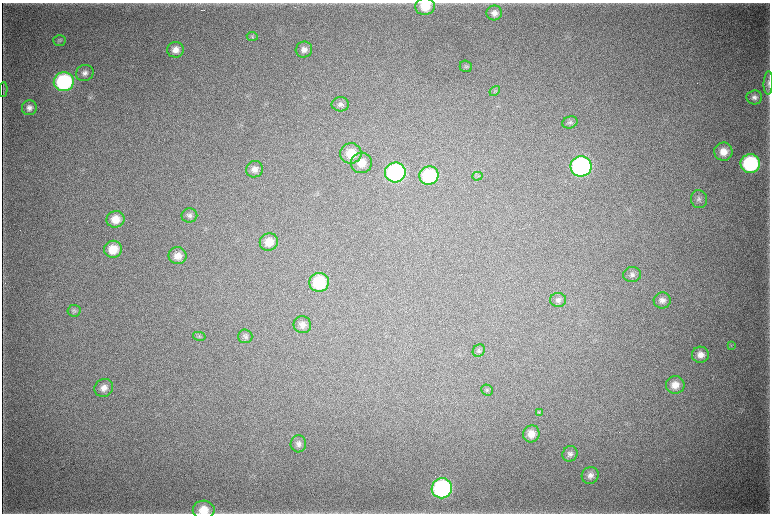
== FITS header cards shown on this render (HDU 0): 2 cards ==
NAXIS1  =                 1536 / length of data axis 1
NAXIS2  =                 1023 / length of data axis 2

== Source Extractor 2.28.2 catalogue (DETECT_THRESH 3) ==
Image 1536 x 1023 px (HDU 0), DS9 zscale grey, zoomed out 1/2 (1 PNG px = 2 x 2 image px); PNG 772 x 516 px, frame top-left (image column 1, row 1022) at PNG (2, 3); each listed source drawn as its Kron ellipse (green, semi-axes under 4 px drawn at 4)
Background 4540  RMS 38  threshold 115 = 3 sigma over >= 5 px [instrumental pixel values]
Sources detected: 56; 4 cannot appear on this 1/2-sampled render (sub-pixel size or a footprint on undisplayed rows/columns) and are neither listed nor drawn; the other 52 listed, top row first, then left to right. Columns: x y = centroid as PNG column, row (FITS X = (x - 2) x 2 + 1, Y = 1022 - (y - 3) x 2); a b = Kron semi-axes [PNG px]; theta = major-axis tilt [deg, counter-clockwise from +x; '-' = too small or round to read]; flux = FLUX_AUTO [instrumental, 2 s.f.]
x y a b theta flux
425 6 10 8 7 1.6e+05
494 13 8 7 - 4.9e+04
252 36 5 4 - 1.3e+04
59 41 6 5 - 1.5e+04
304 49 8 8 - 4.9e+04
175 50 8 8 - 6.8e+04
466 66 6 5 - 1.6e+04
85 73 9 8 - 4.1e+04
64 82 10 9 - 1.0e+06
768 83 11 4 87 2.8e+04
3 89 7 1 86 8.1e+03
495 91 5 4 - 1.4e+04
754 97 8 7 - 3.8e+04
340 104 8 7 - 3.2e+04
29 108 7 7 - 4.4e+04
570 122 8 6 20 2.0e+04
723 152 9 9 - 9.3e+04
351 153 11 10 - 1.6e+05
361 163 10 10 - 1.1e+05
750 164 10 9 - 8.9e+05
581 166 10 10 - 1.8e+06
254 169 8 8 - 5.2e+04
395 172 10 10 - 1.4e+06
429 175 9 9 - 6.1e+05
477 176 5 3 - 1.0e+04
699 199 9 8 - 3.4e+04
189 215 8 7 - 2.9e+04
115 219 9 8 - 1.2e+05
269 242 9 8 - 1.1e+05
113 249 9 8 - 1.5e+05
177 256 9 8 - 7.5e+04
632 275 9 7 6 3.5e+04
319 282 10 9 - 4.5e+05
558 300 8 7 - 3.0e+04
662 300 8 8 - 4.3e+04
74 311 6 6 - 1.9e+04
302 325 9 8 - 5.2e+04
199 336 6 4 -13 1.4e+04
245 336 7 7 - 2.3e+04
731 345 4 3 - 8.9e+03
479 350 6 5 - 1.9e+04
700 355 8 8 - 6.6e+04
675 385 9 9 - 8.3e+04
104 388 9 8 - 6.3e+04
487 390 6 5 - 1.4e+04
539 412 3 3 - 8.5e+03
531 434 8 8 - 8.0e+04
298 444 8 8 - 3.7e+04
570 454 8 7 - 3.1e+04
590 475 9 8 - 4.2e+04
442 488 10 10 - 1.4e+06
204 510 11 9 3 1.3e+05
At the frame edge (FLAGS 8, measured only in part): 3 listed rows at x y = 425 6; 768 83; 204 510
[4 sub-pixel or undisplayed-footprint detections neither listed nor drawn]